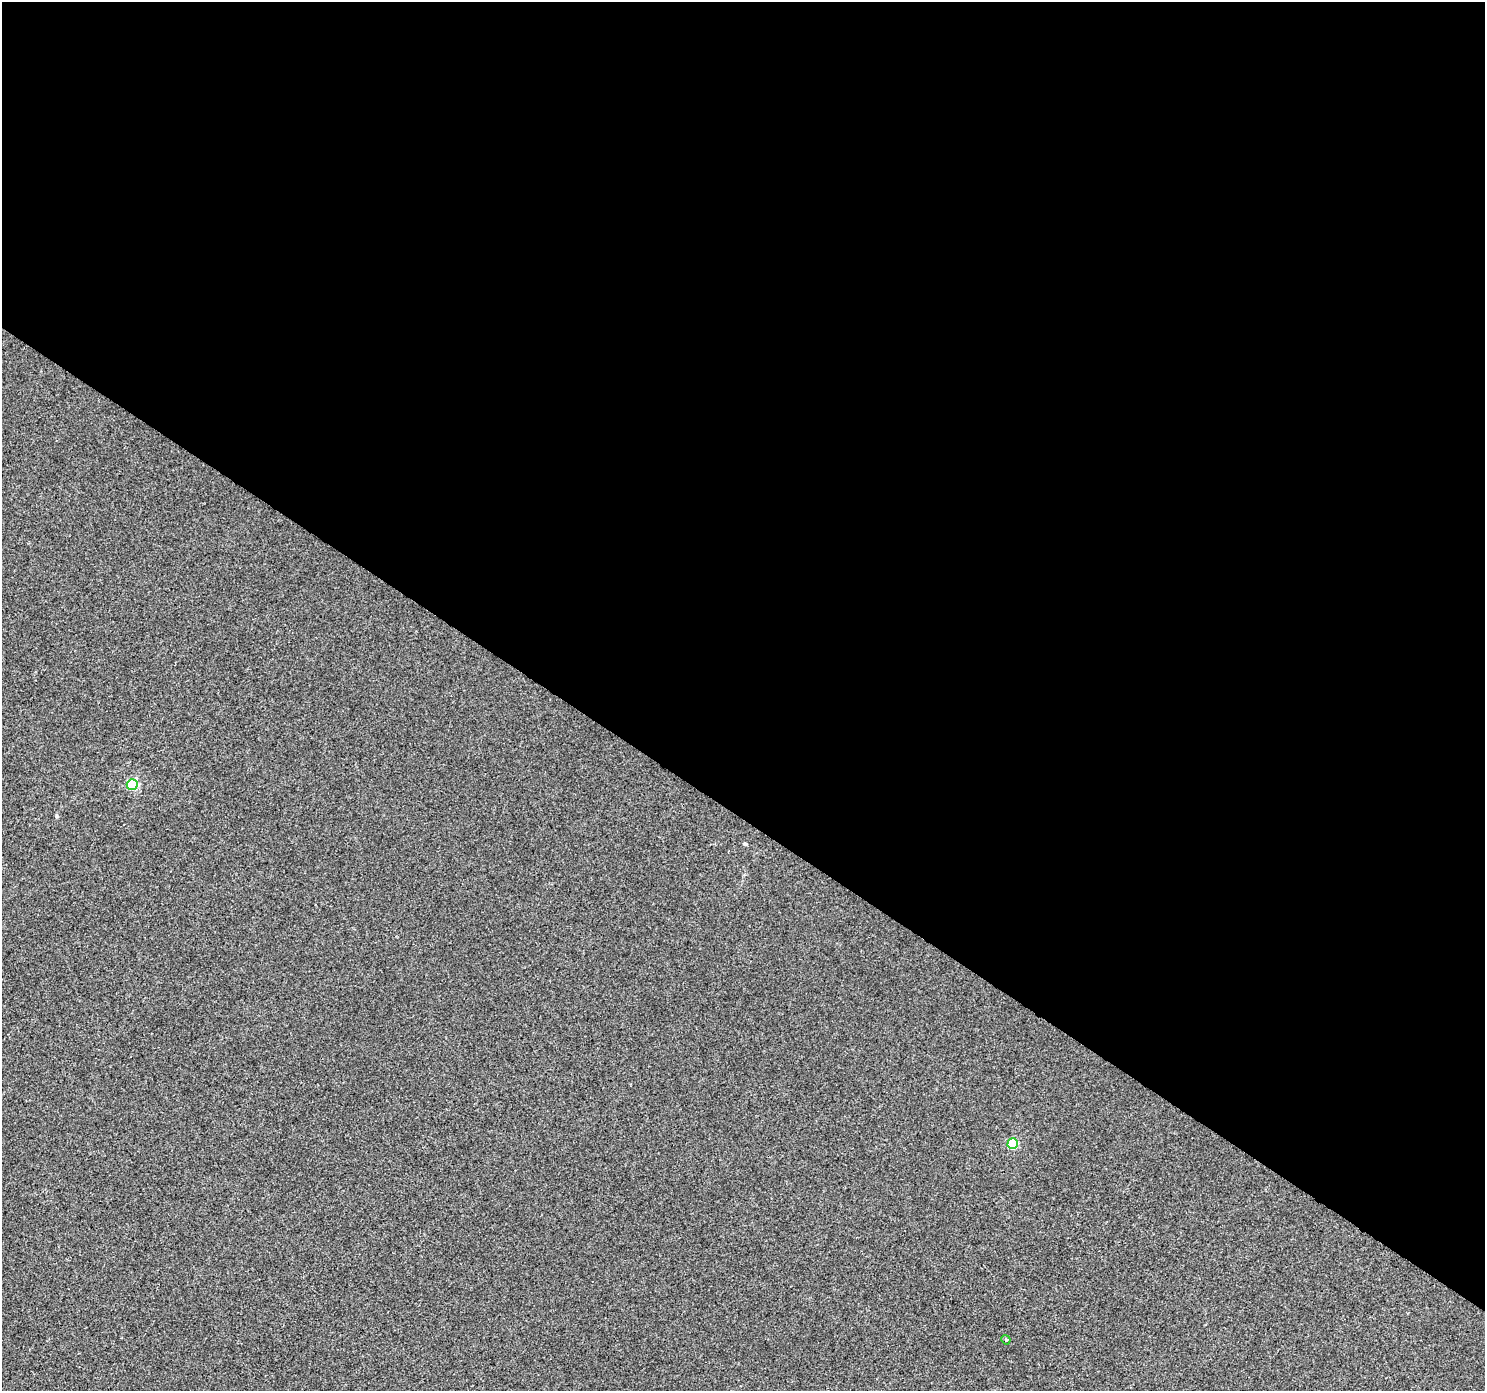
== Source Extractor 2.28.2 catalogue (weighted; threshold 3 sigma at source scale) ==
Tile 3 of 4 x 4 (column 3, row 1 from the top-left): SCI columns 2972-4454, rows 4418-5806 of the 5937 x 5990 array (HDU 1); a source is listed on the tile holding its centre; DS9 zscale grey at full resolution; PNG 1487 x 1393 px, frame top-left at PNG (2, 2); each listed source drawn as its Kron ellipse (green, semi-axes under 4 px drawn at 4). Shown black and unused: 59% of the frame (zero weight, under 2 of 3 exposures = <1% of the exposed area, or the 3 px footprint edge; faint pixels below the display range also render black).
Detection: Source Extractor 2.28.2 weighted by HDU 2 'WHT'; one run over the whole footprint, this tile lists its part. Background -4.90e-04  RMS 0.0041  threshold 0.0185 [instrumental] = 3 sigma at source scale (4.5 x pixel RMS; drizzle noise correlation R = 1.50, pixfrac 1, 0.0396/0.0396 arcsec/px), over >= 5 px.
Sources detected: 3; all 3 listed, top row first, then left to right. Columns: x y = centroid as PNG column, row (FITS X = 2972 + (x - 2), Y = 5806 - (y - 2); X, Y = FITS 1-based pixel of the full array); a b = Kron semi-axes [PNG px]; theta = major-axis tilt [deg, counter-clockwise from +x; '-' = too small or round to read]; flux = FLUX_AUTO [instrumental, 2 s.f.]
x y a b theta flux
132 784 5 5 - 28
1013 1144 5 5 - 18
1006 1340 5 4 - 0.38